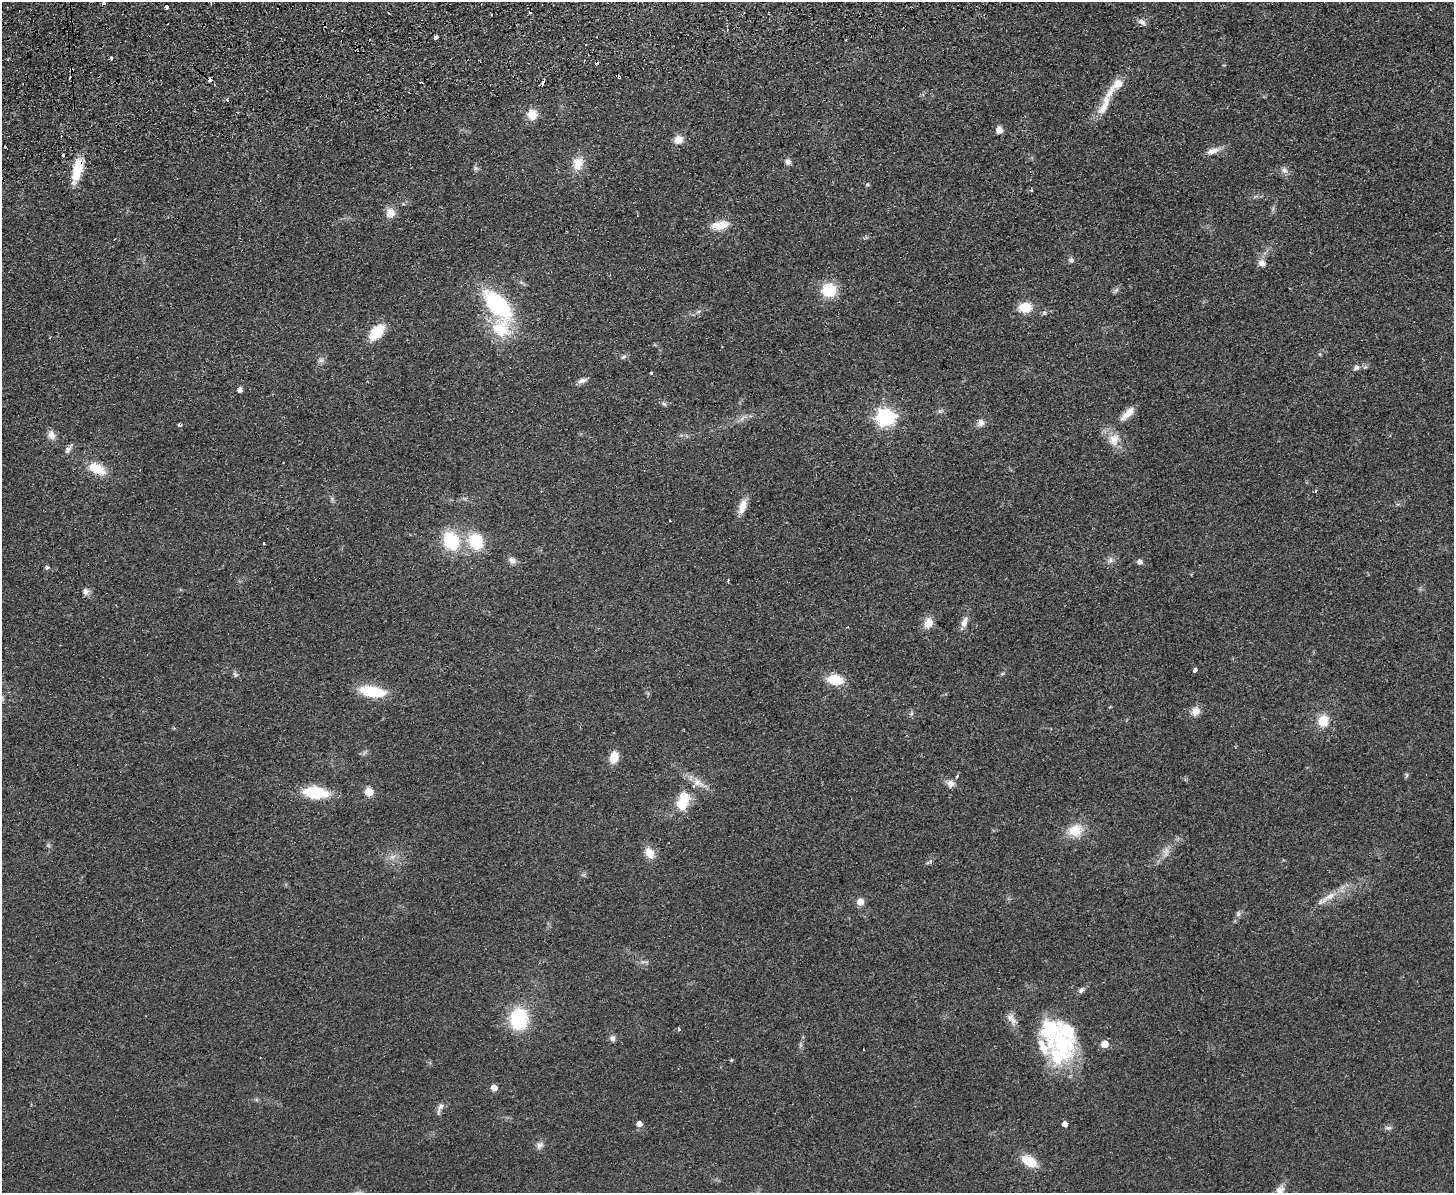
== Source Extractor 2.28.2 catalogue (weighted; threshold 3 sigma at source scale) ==
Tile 8 of 3 x 4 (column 2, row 3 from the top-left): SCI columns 1711-3162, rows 1248-2438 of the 4762 x 4877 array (HDU 1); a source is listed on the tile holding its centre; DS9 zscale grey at full resolution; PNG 1456 x 1195 px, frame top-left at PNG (2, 2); no overlay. Shown black and unused: <1% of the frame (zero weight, under 2 of 3 exposures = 3% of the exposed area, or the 3 px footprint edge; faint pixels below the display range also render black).
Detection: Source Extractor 2.28.2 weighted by HDU 2 'WHT'; one run over the whole footprint, this tile lists its part. Background 0.084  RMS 0.0092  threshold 0.0414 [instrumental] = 3 sigma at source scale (4.5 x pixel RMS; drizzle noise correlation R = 1.50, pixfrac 1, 0.05/0.05 arcsec/px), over >= 5 px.
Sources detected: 117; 1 inside a brighter object's white glare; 8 cosmic-ray / hot-pixel residue — not listed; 5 inside a brighter listed object's ellipse — not listed separately; the other 103 listed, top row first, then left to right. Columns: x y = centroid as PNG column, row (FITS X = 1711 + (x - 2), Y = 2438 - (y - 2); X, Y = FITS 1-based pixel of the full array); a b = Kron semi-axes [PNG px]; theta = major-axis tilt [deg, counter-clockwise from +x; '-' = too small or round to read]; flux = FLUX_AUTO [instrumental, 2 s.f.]
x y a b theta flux
211 3 3 3 - 2.5
166 7 3 3 - 13
1142 22 12 7 -33 3.8
435 37 4 3 - 22
111 58 3 3 - 2
72 70 3 3 - 2.5
619 77 3 3 - 1.7
227 100 3 3 - 3.7
1104 105 37 10 69 16
532 114 11 10 - 12
999 130 8 7 - 5.1
678 140 10 9 - 8.2
5 147 3 3 - 1.5
1213 151 17 7 18 6.8
788 162 8 7 - 3.2
578 163 17 13 71 13
475 168 8 6 0 2
1284 170 9 7 -41 3.8
77 171 32 10 74 22
867 184 5 4 - 1.2
390 213 10 9 - 11
720 225 22 11 9 14
1071 260 7 6 - 2.6
1262 263 10 8 -32 5
829 290 14 14 - 28
1116 290 8 4 44 2.1
498 305 34 17 -47 98
1025 307 11 9 7 20
1044 313 6 5 - 1.6
500 329 27 25 -26 36
377 332 16 10 46 29
1320 354 5 3 - 0.92
623 357 8 5 43 1.9
321 360 8 6 15 2.8
1356 367 8 6 25 3.1
651 373 3 3 - 1.7
582 381 10 6 18 4.2
240 390 5 4 - 4.3
664 404 7 4 -19 1.6
940 411 7 4 -1 1.8
1127 414 21 8 43 9.5
885 417 7 7 - 320
742 418 9 3 45 2.3
980 423 10 9 - 4.4
179 425 3 3 - 5.9
51 435 11 9 -63 5.9
1114 439 18 13 70 11
68 449 12 6 54 3.5
283 463 3 2 - 0.79
97 469 19 10 -28 21
1316 491 3 3 - 1.9
742 506 17 8 71 10
670 520 2 2 - 0.94
451 541 17 13 -60 47
476 541 16 13 -50 37
264 543 3 2 - 0.87
1110 560 7 6 - 2.9
512 561 10 8 -45 4.5
1139 562 5 5 - 4.7
47 567 6 5 - 1.8
728 580 4 3 - 0.91
86 591 10 8 -83 3.6
964 622 14 7 68 5.8
928 623 13 10 60 9
1195 670 4 3 - 18
235 674 8 5 -64 1.9
1002 674 6 4 19 1.2
835 680 13 8 -9 27
372 691 23 10 -9 39
1196 711 11 10 - 6.9
911 713 7 4 44 1.6
1323 721 15 13 73 14
614 757 10 7 78 17
1406 775 6 4 -72 1.3
957 776 4 3 - 1.2
697 782 21 9 -28 9.7
950 784 10 9 - 5.3
369 792 5 5 - 29
315 793 19 10 -6 47
683 802 17 10 55 27
1075 830 16 13 17 19
1166 852 15 6 82 5.2
649 853 14 10 -57 10
392 857 9 6 17 4
1329 897 25 8 32 12
860 902 6 5 - 10
1238 914 8 6 88 2.3
1081 990 9 6 42 2.9
1010 1018 13 9 54 5.3
519 1019 19 15 88 63
679 1029 4 3 - 2.2
612 1039 8 7 - 3.3
1062 1043 57 32 78 98
1104 1044 5 5 - 16
731 1060 4 4 - 0.95
494 1088 5 4 - 9.9
440 1108 17 6 69 4
639 1124 5 5 - 5.6
1065 1124 4 4 - 6.2
1388 1128 9 5 -5 2.4
540 1145 10 8 46 3.9
1029 1161 15 9 -30 23
1280 1190 12 10 31 6
Overlapping masked pixels (flux is a lower limit): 3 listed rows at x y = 72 70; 619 77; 77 171
Isophote crosses this tile's border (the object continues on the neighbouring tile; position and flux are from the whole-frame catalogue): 2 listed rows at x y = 211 3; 1280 1190